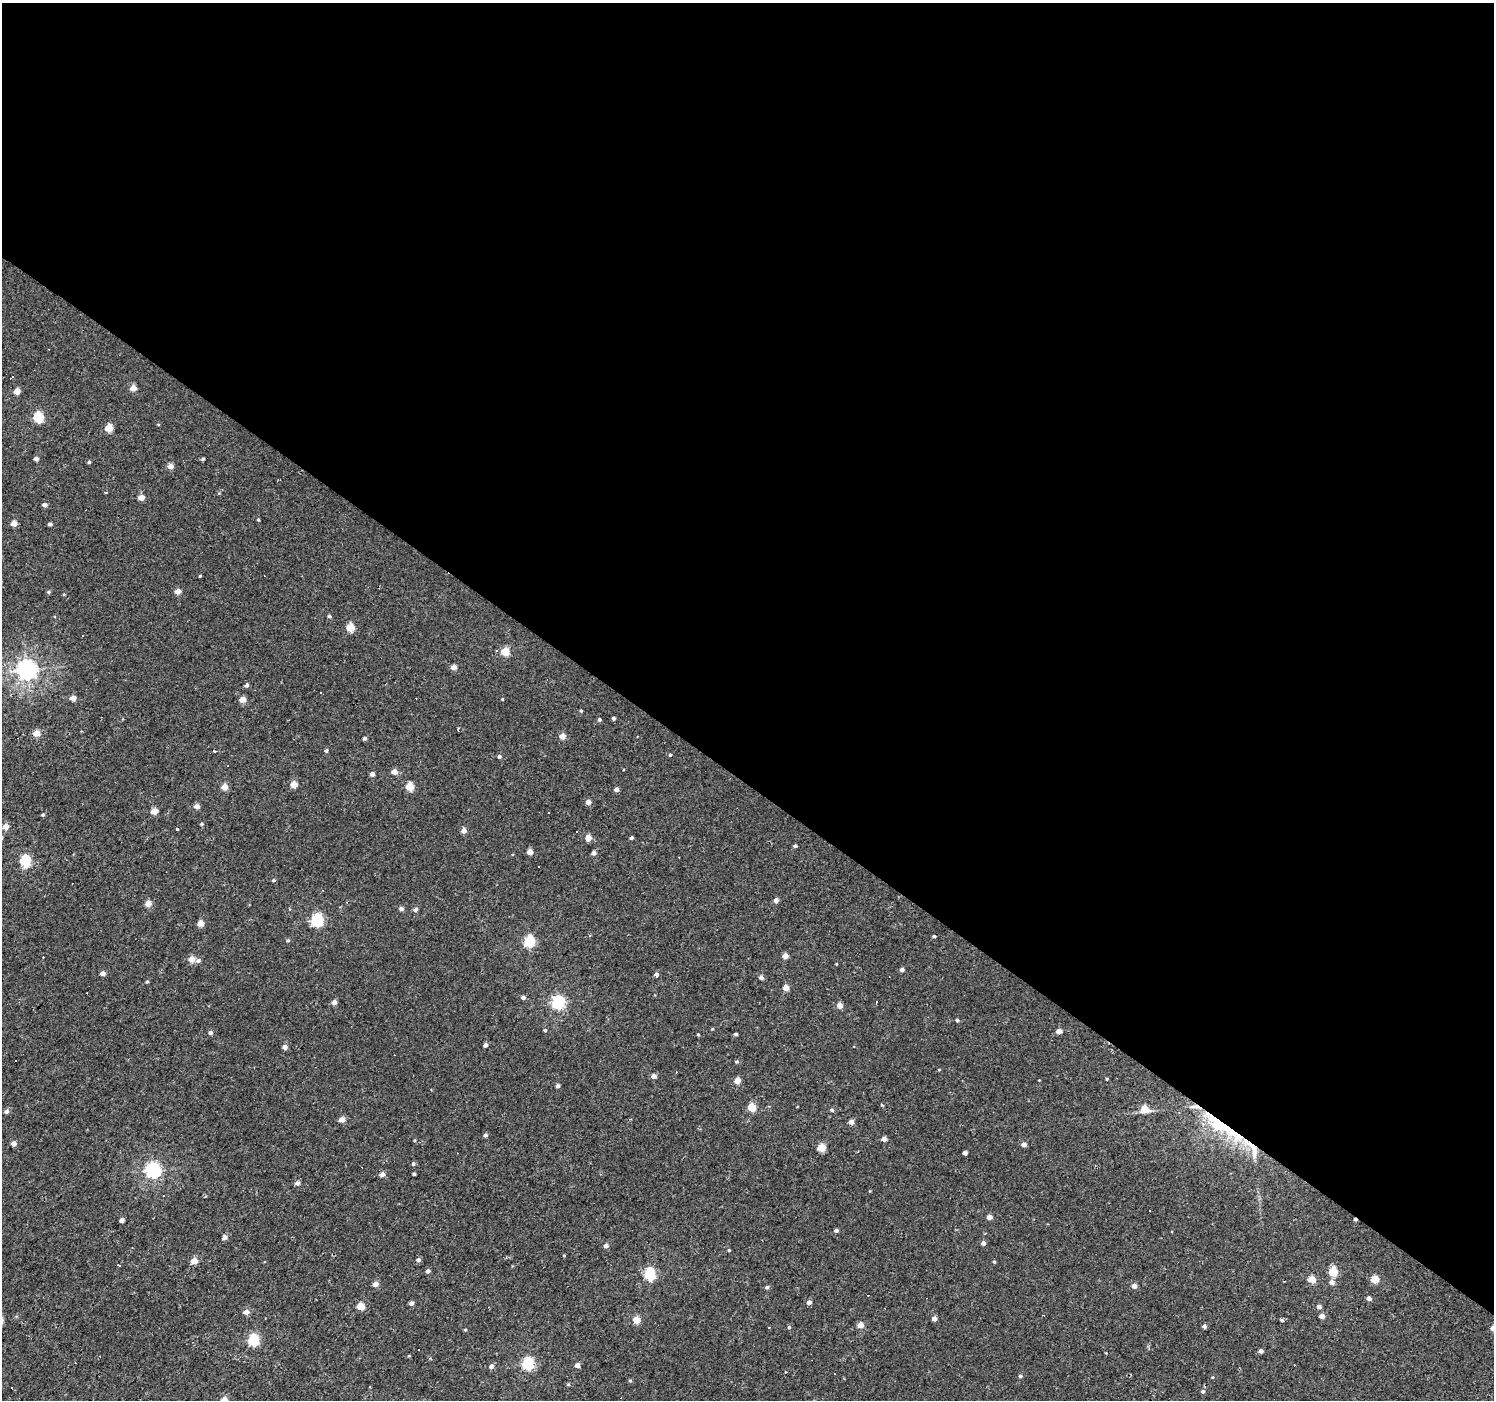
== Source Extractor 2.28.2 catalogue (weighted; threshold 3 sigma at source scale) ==
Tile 3 of 4 x 4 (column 3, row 1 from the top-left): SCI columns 2985-4476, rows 4370-5767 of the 5971 x 6007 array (HDU 1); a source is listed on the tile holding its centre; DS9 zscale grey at full resolution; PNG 1496 x 1402 px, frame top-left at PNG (2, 3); no overlay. Shown black and unused: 56% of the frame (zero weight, under 2 of 3 exposures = <1% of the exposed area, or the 3 px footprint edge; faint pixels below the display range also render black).
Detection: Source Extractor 2.28.2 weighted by HDU 2 'WHT'; one run over the whole footprint, this tile lists its part. Background 0.00425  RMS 0.0033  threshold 0.0147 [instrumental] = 3 sigma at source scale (4.5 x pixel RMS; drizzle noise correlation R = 1.50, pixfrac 1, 0.0396/0.0396 arcsec/px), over >= 5 px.
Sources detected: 201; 32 cosmic-ray / hot-pixel residue — not listed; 4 inside a brighter listed object's ellipse — not listed separately; the other 165 listed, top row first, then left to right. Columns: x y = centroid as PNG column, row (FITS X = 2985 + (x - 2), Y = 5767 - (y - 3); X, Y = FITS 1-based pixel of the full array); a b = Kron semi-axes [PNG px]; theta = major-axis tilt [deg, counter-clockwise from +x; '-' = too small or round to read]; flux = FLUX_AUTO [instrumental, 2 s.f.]
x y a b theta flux
12 377 6 3 30 1.5
133 388 5 4 - 3.4
17 391 5 4 - 3.5
38 417 5 5 - 20
109 428 5 5 - 7.6
36 459 4 4 - 1.1
203 459 5 3 - 0.49
89 462 4 4 - 0.42
170 466 5 4 - 2.1
106 492 3 2 - 0.35
141 497 5 4 - 3.3
44 505 4 4 - 1.3
258 520 3 3 - 0.33
14 524 4 4 - 3.1
50 524 4 3 - 0.79
200 576 3 3 - 0.28
178 591 5 4 - 2.5
49 592 5 4 - 0.46
329 616 5 4 - 0.54
350 627 5 5 - 7.7
497 651 3 3 - 0.82
505 651 5 5 - 9
454 667 4 4 - 2.3
27 670 7 7 - 170
247 685 4 4 - 0.89
73 698 4 4 - 2.9
502 699 4 3 - 0.25
243 700 4 4 - 4.2
581 711 3 3 - 0.38
613 718 3 3 - 0.75
599 720 4 4 - 0.5
458 729 3 3 - 0.28
36 733 5 4 - 4.7
562 736 4 4 - 3.1
364 738 4 3 - 0.82
326 751 5 4 - 0.59
670 755 4 3 - 0.39
499 756 4 4 - 0.7
394 772 5 4 - 2.8
372 774 4 4 - 1.5
294 784 5 4 - 5
225 787 4 4 - 4.4
410 787 5 5 - 9.1
616 789 4 4 - 1.4
588 802 4 4 - 2
197 806 5 4 - 2
154 811 5 4 - 4.9
43 815 4 4 - 0.44
202 824 4 3 - 0.37
5 827 5 4 - 3.4
178 829 3 3 - 1.9
464 830 5 5 - 1.9
588 838 5 4 - 3.5
631 838 3 3 - 0.65
795 846 4 3 - 0.65
530 852 4 4 - 3
594 853 4 4 - 1.3
25 861 6 5 - 27
274 880 4 3 - 0.43
776 900 4 4 - 1.8
148 903 5 4 - 3.6
401 908 5 4 - 0.87
415 909 4 4 - 1.9
317 920 6 6 - 40
200 923 4 4 - 3.5
590 935 3 3 - 0.38
934 936 3 3 - 0.42
288 940 5 4 - 0.42
529 941 6 5 - 28
785 956 4 4 - 3.3
192 959 5 4 - 3.7
198 960 6 5 - 0.98
836 964 4 3 - 0.22
902 970 4 4 - 1
103 973 4 4 - 1.9
656 975 4 4 - 1.4
761 977 4 4 - 1.1
147 982 4 4 - 0.44
786 988 4 4 - 3.2
523 997 4 4 - 1
334 1002 4 4 - 1.9
558 1002 6 6 - 54
840 1005 5 5 - 2.4
957 1020 4 4 - 0.52
712 1029 4 3 - 0.29
545 1030 4 3 - 0.35
1059 1031 5 4 - 2.4
210 1033 5 4 - 0.92
735 1034 4 3 - 0.52
698 1035 3 3 - 0.34
485 1045 4 4 - 1.2
285 1047 4 4 - 2
737 1062 5 4 - 0.47
676 1072 3 2 - 0.29
653 1076 5 4 - 1.8
1106 1079 4 3 - 0.28
737 1080 4 4 - 4.4
558 1086 4 4 - 0.85
882 1105 4 3 - 0.37
752 1107 5 5 - 8.8
1144 1108 6 5 - 5.6
832 1110 5 4 - 0.57
6 1111 5 5 - 0.94
342 1120 4 4 - 3.3
851 1122 4 4 - 2.3
1216 1123 47 14 -40 19
485 1135 4 4 - 0.84
884 1139 4 4 - 1.6
415 1140 4 3 - 0.31
13 1143 4 4 - 2.3
1024 1144 5 4 - 1.5
821 1148 5 4 - 8.1
965 1153 4 4 - 1.2
413 1164 4 4 - 0.63
153 1170 6 6 - 80
382 1174 4 4 - 2.1
414 1174 3 3 - 0.44
297 1183 4 4 - 1.3
989 1217 4 4 - 2
122 1220 4 4 - 1.5
836 1230 4 3 - 0.94
225 1237 4 4 - 1.7
983 1243 4 4 - 1.1
606 1246 4 4 - 1.6
729 1250 3 3 - 0.41
564 1256 4 3 - 0.29
418 1260 5 4 - 1
194 1261 4 4 - 4.8
994 1262 4 3 - 0.37
119 1266 3 2 - 0.48
428 1271 4 4 - 1
1333 1272 5 5 - 11
650 1274 6 5 - 32
1312 1279 5 4 - 5.8
1375 1279 5 4 - 7.7
1332 1282 6 5 - 1.4
375 1284 4 4 - 2.6
1134 1286 4 4 - 2
767 1287 4 4 - 0.71
1369 1298 4 4 - 1.6
809 1302 4 4 - 1.5
412 1303 4 4 - 1.7
361 1306 5 4 - 6.7
1319 1307 5 4 - 1.2
246 1312 5 4 - 2.3
1322 1316 4 4 - 2
934 1318 4 4 - 1.7
636 1320 5 4 - 7.3
1282 1320 3 3 - 4.8
860 1325 4 4 - 3
1204 1326 4 4 - 0.98
789 1327 4 4 - 0.42
1493 1328 4 4 - 2.4
465 1330 4 3 - 0.36
253 1340 5 5 - 32
1261 1351 4 4 - 0.97
528 1363 5 5 - 39
577 1365 4 4 - 1.9
491 1366 5 4 - 1.3
1020 1376 4 4 - 0.46
1212 1377 4 3 - 0.25
630 1380 4 4 - 0.39
568 1384 5 3 - 0.33
1203 1391 5 4 - 0.64
224 1400 4 4 - 4.7
Overlapping masked pixels (flux is a lower limit): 1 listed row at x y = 1216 1123
Isophote crosses this tile's border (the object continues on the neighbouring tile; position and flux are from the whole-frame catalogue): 2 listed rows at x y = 1493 1328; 224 1400